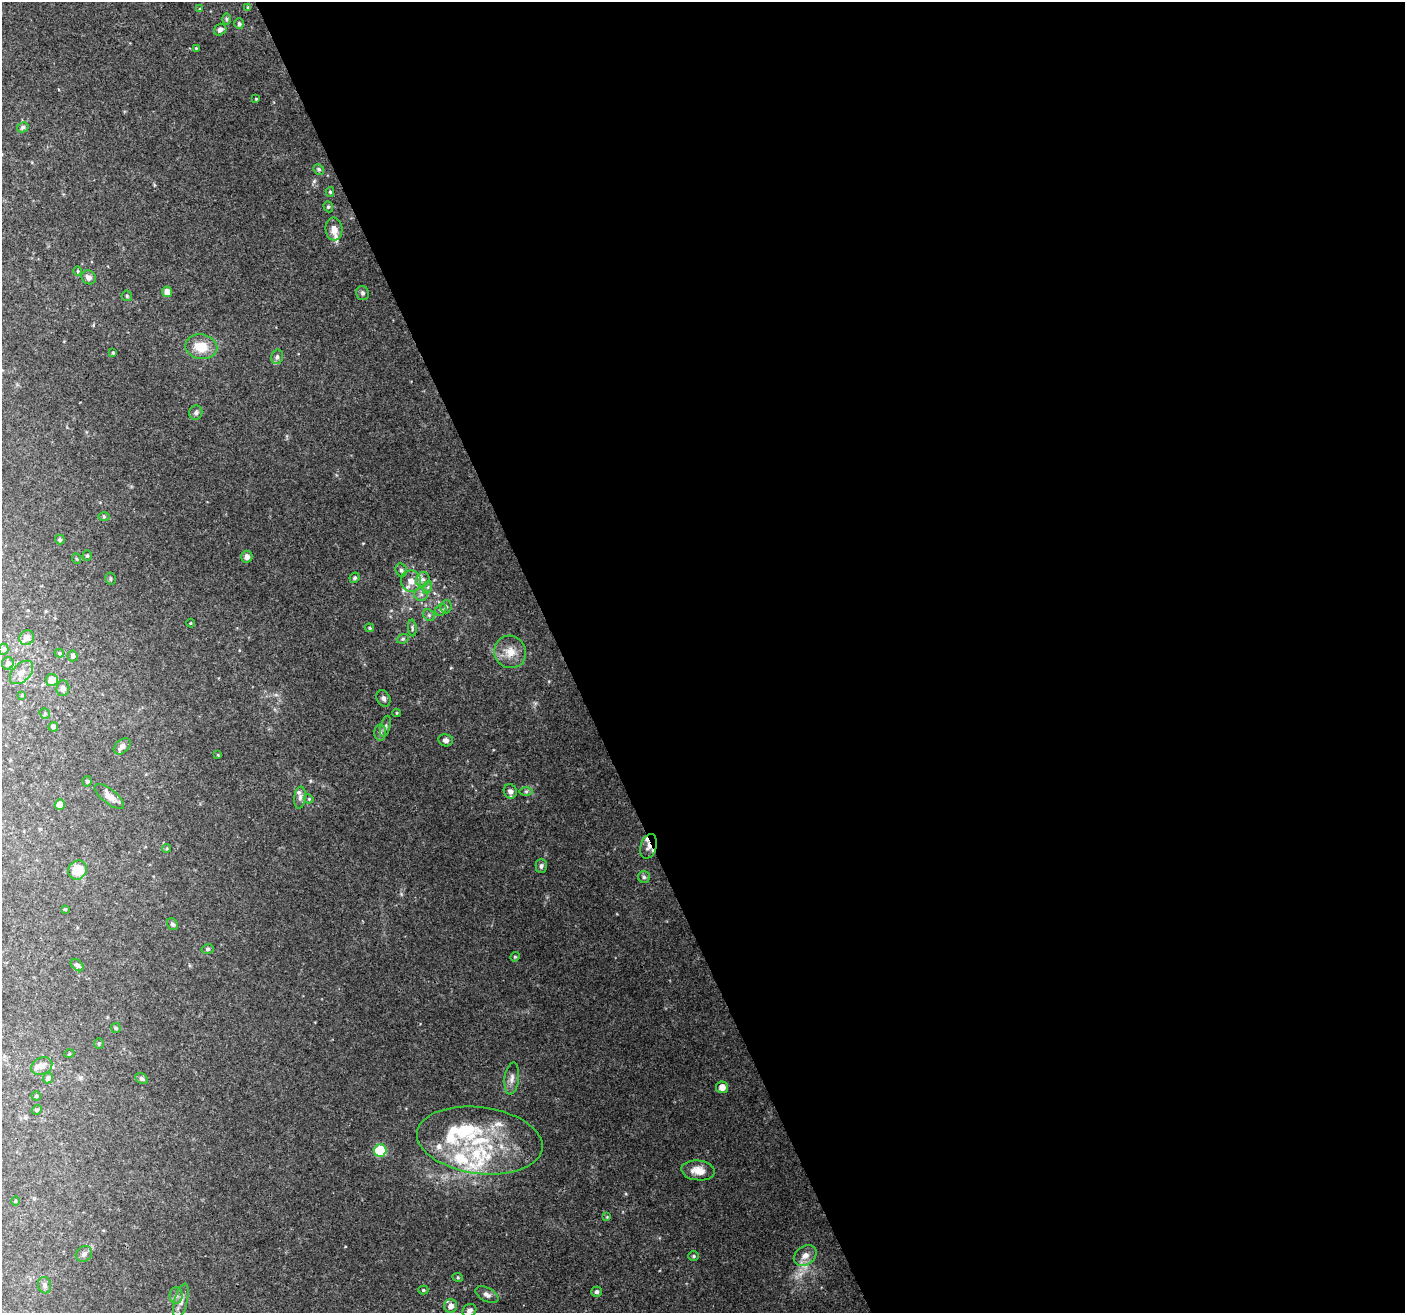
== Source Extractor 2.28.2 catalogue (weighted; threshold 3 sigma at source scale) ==
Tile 8 of 4 x 4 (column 4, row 2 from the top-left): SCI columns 4214-5616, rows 2767-4077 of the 5618 x 5474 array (HDU 1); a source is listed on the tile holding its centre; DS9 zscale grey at full resolution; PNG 1407 x 1315 px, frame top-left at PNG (2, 2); each listed source drawn as its Kron ellipse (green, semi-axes under 4 px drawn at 4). Shown black and unused: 60% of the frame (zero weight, under 3 of 4 exposures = <1% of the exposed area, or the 3 px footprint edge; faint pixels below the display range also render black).
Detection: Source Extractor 2.28.2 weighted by HDU 2 'WHT'; one run over the whole footprint, this tile lists its part. Background 0.115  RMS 0.006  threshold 0.0269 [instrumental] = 3 sigma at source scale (4.5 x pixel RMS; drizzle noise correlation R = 1.50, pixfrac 1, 0.0396/0.0396 arcsec/px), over >= 5 px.
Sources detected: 120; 1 too faint to see at this stretch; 1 cosmic-ray / hot-pixel residue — neither listed nor drawn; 15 inside a brighter listed object's ellipse — not listed separately; the other 103 listed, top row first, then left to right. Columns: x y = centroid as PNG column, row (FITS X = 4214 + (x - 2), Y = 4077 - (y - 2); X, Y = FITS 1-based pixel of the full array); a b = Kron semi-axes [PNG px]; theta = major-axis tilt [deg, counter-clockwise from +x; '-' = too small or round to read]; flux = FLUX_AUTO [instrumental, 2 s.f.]
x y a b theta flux
248 7 4 3 - 0.65
200 9 4 4 - 0.57
227 19 6 4 -89 0.82
239 24 5 4 - 1.3
220 30 6 5 - 2.1
196 48 4 3 - 0.63
256 99 3 3 - 0.6
23 127 6 5 - 1.3
319 169 6 4 -46 1
330 192 5 4 - 0.79
328 207 6 4 -69 0.87
334 229 11 8 -85 4.3
78 271 4 4 - 0.76
89 277 7 6 - 2.5
167 292 5 5 - 4.6
363 293 7 6 - 1.5
127 296 5 5 - 0.9
201 347 16 12 -9 13
113 353 4 3 - 0.84
277 357 7 6 - 2
196 413 7 6 - 1.5
104 517 5 4 - 0.75
60 540 5 5 - 1.5
87 556 5 4 - 0.89
247 557 6 6 - 3.1
77 559 5 3 - 0.61
401 570 7 5 -65 1.3
355 578 5 4 - 0.94
110 579 6 5 - 1
423 579 7 7 - 2.4
411 581 10 10 - 6.3
428 587 7 4 71 1.3
421 594 7 6 - 1.9
446 607 6 5 - 1.3
441 610 6 5 - 1.1
429 615 6 5 - 1
190 623 4 3 - 0.45
369 628 5 4 - 0.78
412 628 8 4 -84 1
27 638 7 7 - 4.2
403 639 6 4 20 1
3 649 5 5 - 2.1
510 652 16 16 - 9
59 653 5 4 - 0.86
73 656 5 5 - 1.6
8 663 6 5 - 2.6
22 672 14 8 46 4.9
52 680 6 6 - 6.9
63 688 8 6 83 2.6
22 695 4 4 - 0.67
383 698 9 6 -60 2
45 713 5 5 - 0.89
397 713 4 3 - 0.49
385 726 11 5 77 1.5
53 727 5 5 - 2.1
380 733 8 6 -88 1.7
446 740 7 6 - 2.1
122 746 10 6 42 2.7
218 755 4 3 - 0.44
87 781 5 4 - 0.82
510 791 7 6 - 2.8
526 791 6 4 0 1
109 796 18 7 -38 5.1
300 798 11 6 83 2.3
309 799 5 3 - 0.58
60 804 5 5 - 4.6
649 846 12 8 73 4.4
167 848 4 3 - 0.63
541 866 7 5 -89 1.6
77 870 10 9 - 13
644 877 6 6 - 1.3
65 909 4 3 - 0.56
172 924 6 5 - 1.2
208 949 6 5 - 1.1
515 957 5 4 - 0.71
77 965 7 5 -39 1.4
116 1028 5 5 - 0.77
99 1043 5 4 - 0.78
69 1054 5 3 - 0.57
42 1066 11 8 25 4.3
48 1078 5 5 - 1.8
512 1078 16 7 83 3.5
142 1079 7 5 -32 1.2
722 1087 6 6 - 4.3
36 1096 4 4 - 0.87
37 1110 5 4 - 0.81
480 1140 63 33 -7 64
380 1151 6 6 - 36
698 1170 17 10 -5 7.2
15 1201 4 3 - 0.54
607 1217 4 4 - 0.5
84 1254 9 7 42 2
805 1255 12 9 36 5.2
694 1256 5 4 - 0.9
458 1278 5 3 - 0.6
45 1285 8 6 -76 1.8
423 1290 5 4 - 0.77
596 1292 5 5 - 1.5
176 1295 8 6 89 2.2
487 1295 12 6 -27 2.5
181 1301 18 6 75 3.7
451 1306 6 6 - 3.7
469 1311 7 6 - 2.5
Overlapping masked pixels (flux is a lower limit): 1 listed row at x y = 649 846
Isophote crosses this tile's border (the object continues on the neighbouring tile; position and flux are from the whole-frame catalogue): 1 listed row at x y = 469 1311